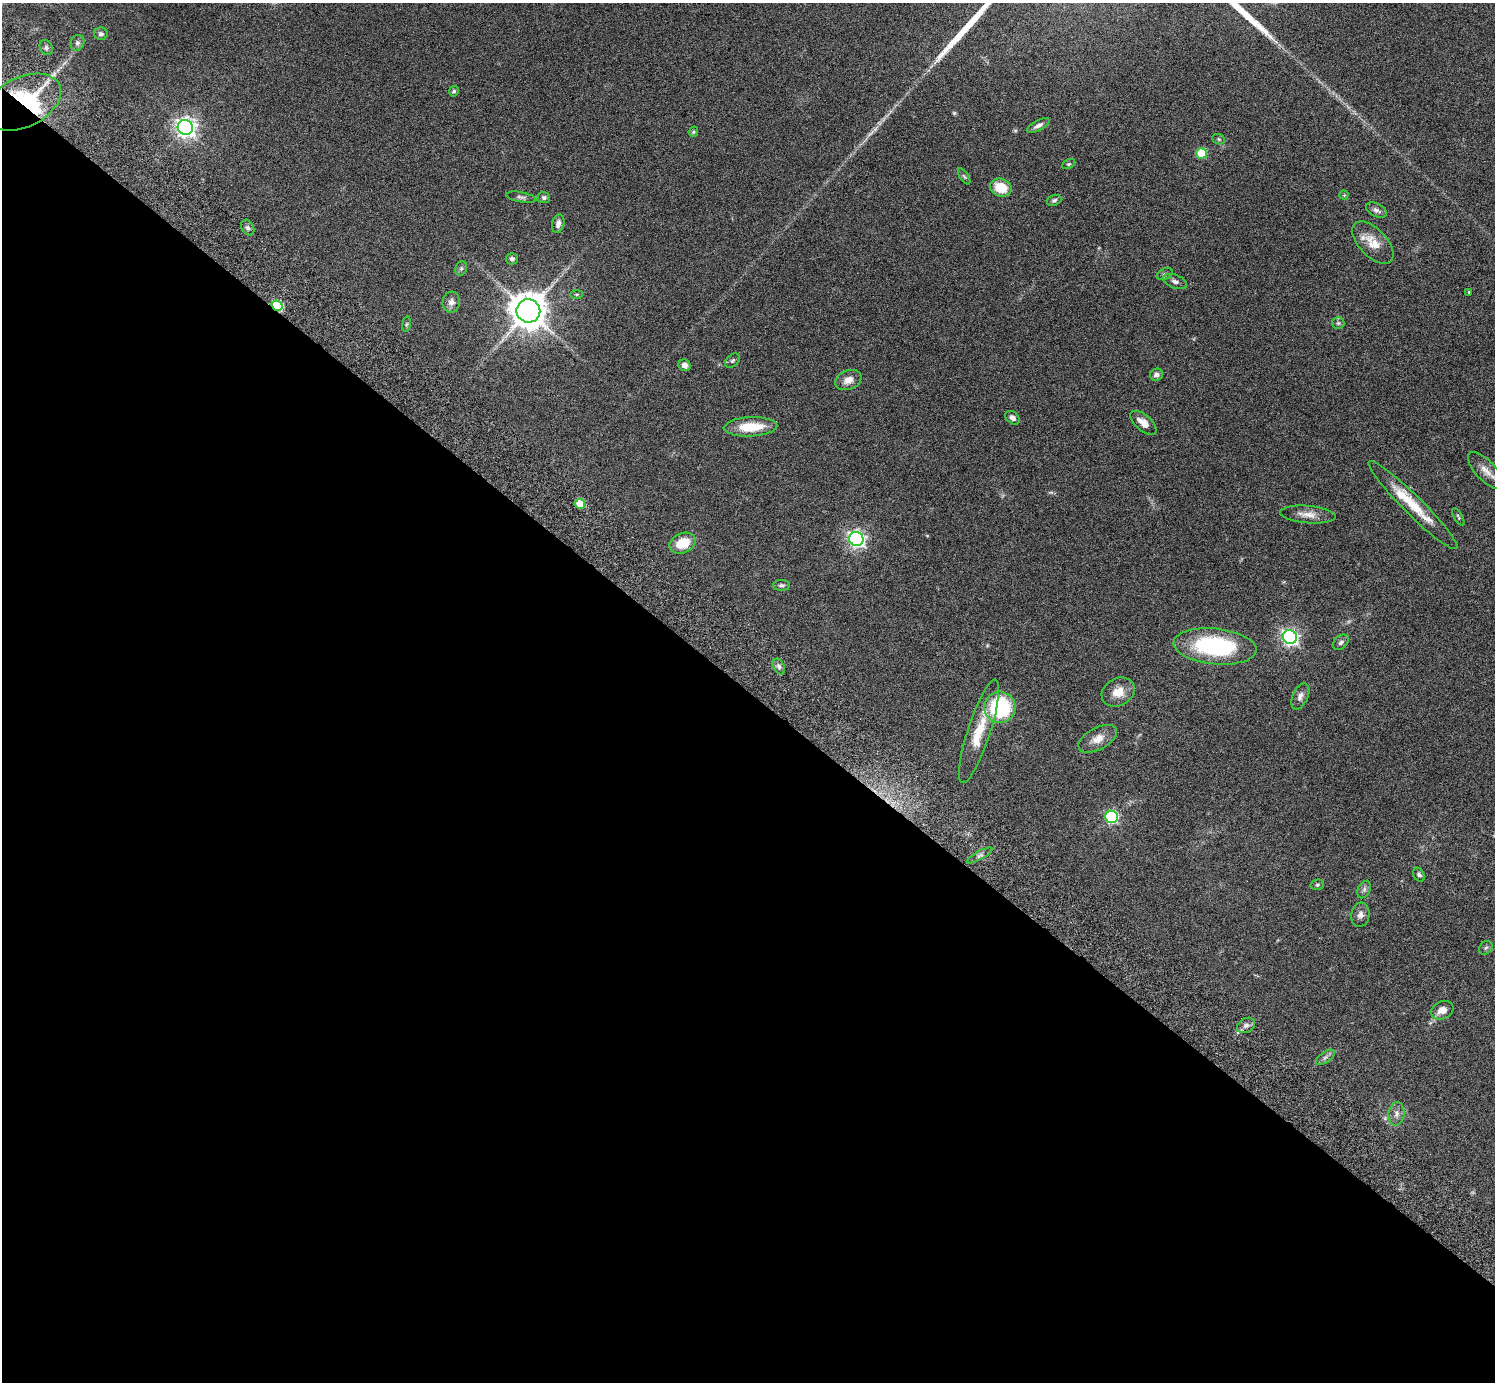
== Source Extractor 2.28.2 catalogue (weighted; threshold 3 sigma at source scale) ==
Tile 14 of 4 x 4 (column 2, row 4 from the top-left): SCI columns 1539-3031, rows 346-1725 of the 6059 x 6069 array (HDU 1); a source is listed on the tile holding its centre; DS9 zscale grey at full resolution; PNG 1497 x 1384 px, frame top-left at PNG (2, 3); each listed source drawn as its Kron ellipse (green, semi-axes under 4 px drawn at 4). Shown black and unused: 50% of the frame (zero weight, under 3 of 6 exposures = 3% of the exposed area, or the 3 px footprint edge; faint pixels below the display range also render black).
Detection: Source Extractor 2.28.2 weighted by HDU 2 'WHT'; one run over the whole footprint, this tile lists its part. Background 0.0843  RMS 0.0046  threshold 0.0188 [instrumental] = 3 sigma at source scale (4.09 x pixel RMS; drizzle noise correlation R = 1.36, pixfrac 0.8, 0.05/0.05 arcsec/px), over >= 5 px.
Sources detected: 71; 1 inside a brighter object's white glare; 2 long thin detections or spike segments (spike, bleed or trail) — neither listed nor drawn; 1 inside a brighter listed object's ellipse — not listed separately; the other 67 listed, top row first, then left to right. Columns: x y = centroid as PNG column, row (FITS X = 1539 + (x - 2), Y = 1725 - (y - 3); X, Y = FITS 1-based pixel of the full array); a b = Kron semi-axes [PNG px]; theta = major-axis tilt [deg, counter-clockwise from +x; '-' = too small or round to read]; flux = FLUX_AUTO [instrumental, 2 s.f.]
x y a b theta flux
101 34 7 6 - 1.1
77 43 8 6 64 1.2
46 47 8 6 -60 0.99
454 91 5 4 - 0.83
23 102 41 25 25 47
1038 125 12 5 29 1.6
185 127 8 7 - 230
693 132 5 4 - 0.72
1219 139 6 5 - 0.62
1202 153 5 5 - 17
1069 164 7 4 25 0.62
964 176 9 3 -56 0.66
1001 188 11 9 -21 8.7
1344 195 4 4 - 0.36
521 197 15 5 -11 1.3
544 198 6 5 - 0.99
1054 200 7 5 20 0.88
1376 210 11 6 -29 1.7
558 224 9 6 79 2.1
248 228 8 6 -59 1
1373 243 26 14 -47 7.4
512 259 6 5 - 1.2
461 268 7 5 69 0.84
1165 274 8 5 27 0.93
1175 281 12 6 -20 1.7
1469 292 3 2 - 0.36
577 294 6 4 1 0.55
451 302 10 8 81 2.5
277 306 6 5 - 29
528 311 12 11 - 850
1338 323 6 6 - 0.77
406 324 8 4 81 0.65
733 361 8 6 40 0.82
685 365 6 5 - 2
1156 375 6 6 - 1.5
848 380 13 9 21 3.4
1013 418 8 6 -39 1.6
1143 423 16 8 -41 3.6
750 427 27 9 3 12
1486 471 23 10 -47 4.6
580 504 5 5 - 8.3
1413 505 62 9 -45 14
1308 515 28 8 -5 4.2
1458 517 10 4 -59 0.64
856 539 7 7 - 150
683 543 13 10 23 9.7
781 585 8 5 0 1
1290 637 7 7 - 130
1341 642 9 6 42 1.2
1215 646 41 18 -6 46
779 666 8 5 -64 1.1
1118 692 17 13 27 5.9
1300 696 14 7 66 2.2
1000 707 15 15 - 36
979 731 54 11 72 13
1098 739 21 11 28 4.6
1112 817 6 6 - 59
980 855 14 4 29 1.3
1419 875 7 5 -60 1.1
1317 885 7 5 14 0.69
1364 889 9 6 64 1.2
1360 915 12 9 82 2.2
1486 948 7 6 - 0.88
1442 1010 12 9 24 3.8
1246 1025 9 7 30 1.8
1325 1057 11 5 35 1.3
1396 1114 12 8 83 2.2
Overlapping masked pixels (flux is a lower limit): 2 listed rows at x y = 23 102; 277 306
Isophote crosses this tile's border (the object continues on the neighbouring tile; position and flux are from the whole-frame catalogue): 1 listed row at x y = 1486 471